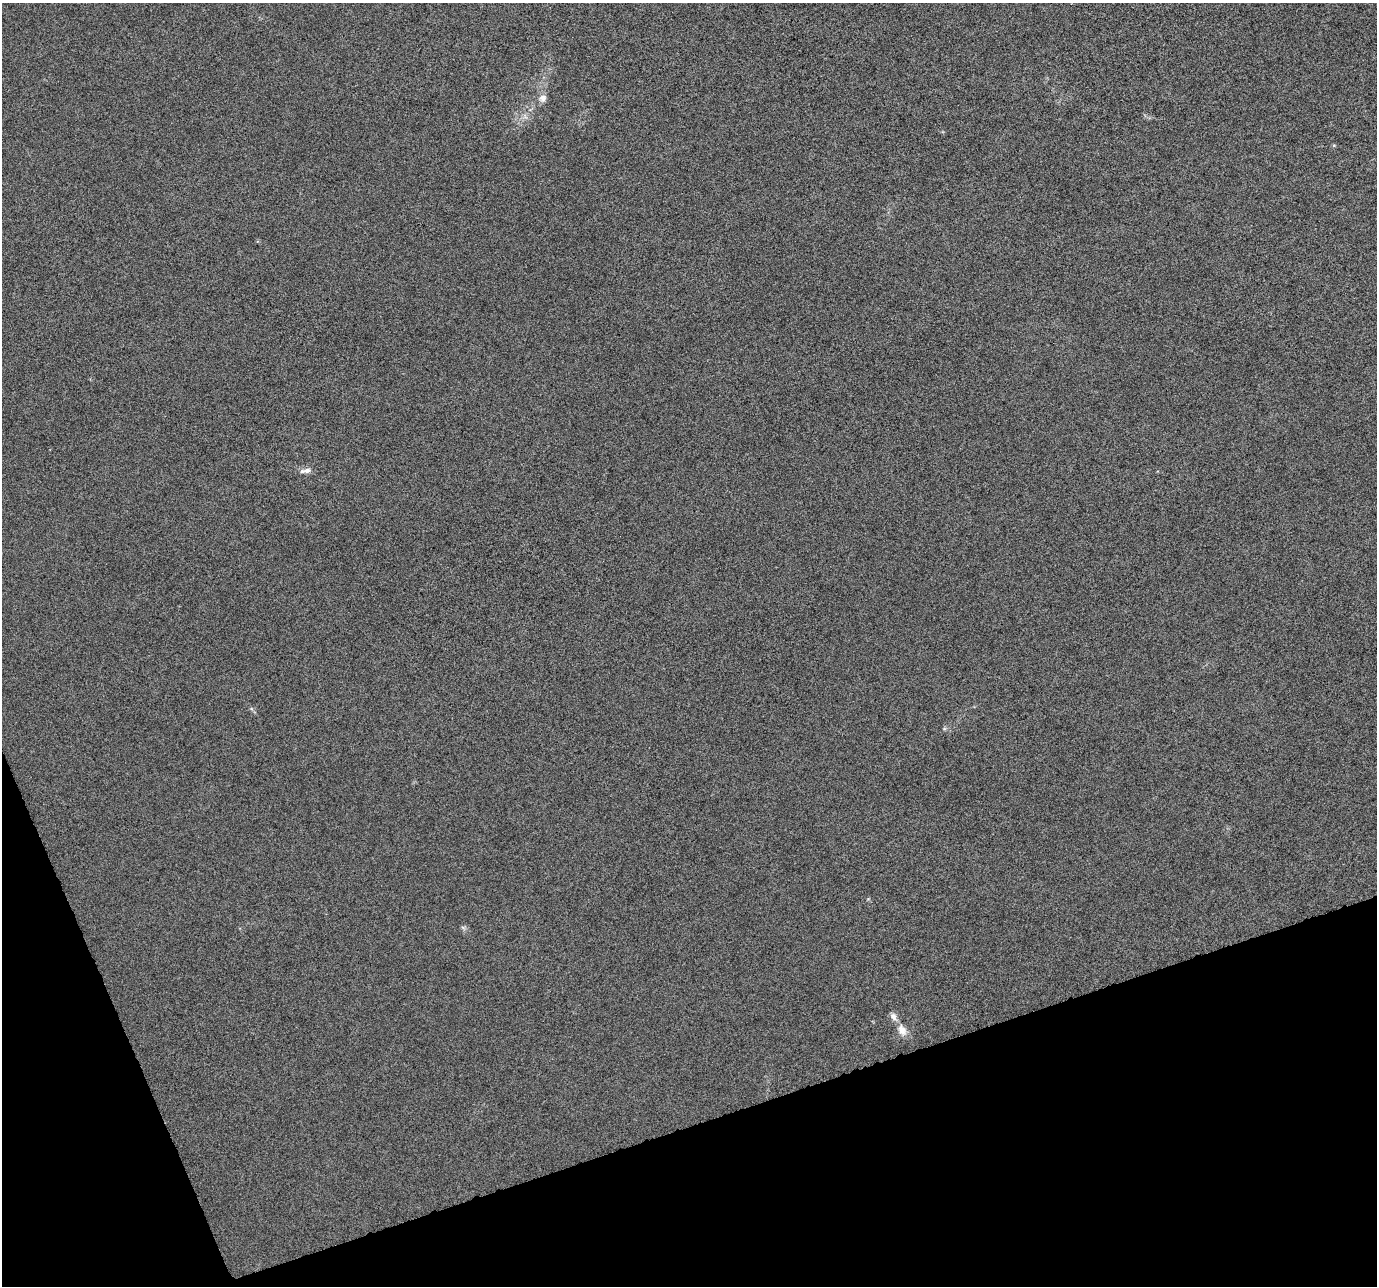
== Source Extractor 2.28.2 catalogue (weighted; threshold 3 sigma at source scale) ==
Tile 14 of 4 x 4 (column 2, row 4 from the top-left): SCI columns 1377-2751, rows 129-1412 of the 5500 x 5339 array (HDU 1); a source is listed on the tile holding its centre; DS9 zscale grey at full resolution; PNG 1379 x 1288 px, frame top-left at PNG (2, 3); no overlay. Shown black and unused: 16% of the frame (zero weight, under 10 of 20 exposures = <1% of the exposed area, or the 3 px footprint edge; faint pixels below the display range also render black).
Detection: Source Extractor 2.28.2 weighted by HDU 2 'WHT'; one run over the whole footprint, this tile lists its part. Background -6.09e-04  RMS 0.0017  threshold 0.00681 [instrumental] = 3 sigma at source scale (4.09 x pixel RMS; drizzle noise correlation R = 1.36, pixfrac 0.8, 0.0396/0.0396 arcsec/px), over >= 5 px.
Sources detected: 6; all 6 listed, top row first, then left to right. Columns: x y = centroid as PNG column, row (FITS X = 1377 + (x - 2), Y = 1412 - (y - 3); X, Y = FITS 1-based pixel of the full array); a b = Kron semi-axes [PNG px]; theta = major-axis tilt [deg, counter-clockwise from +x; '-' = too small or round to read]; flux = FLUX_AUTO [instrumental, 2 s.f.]
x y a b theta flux
543 98 11 10 - 0.84
1334 145 5 5 - 0.17
307 470 11 6 16 0.75
463 927 7 4 -19 0.27
893 1017 12 8 -59 0.77
902 1030 15 10 -65 1.4